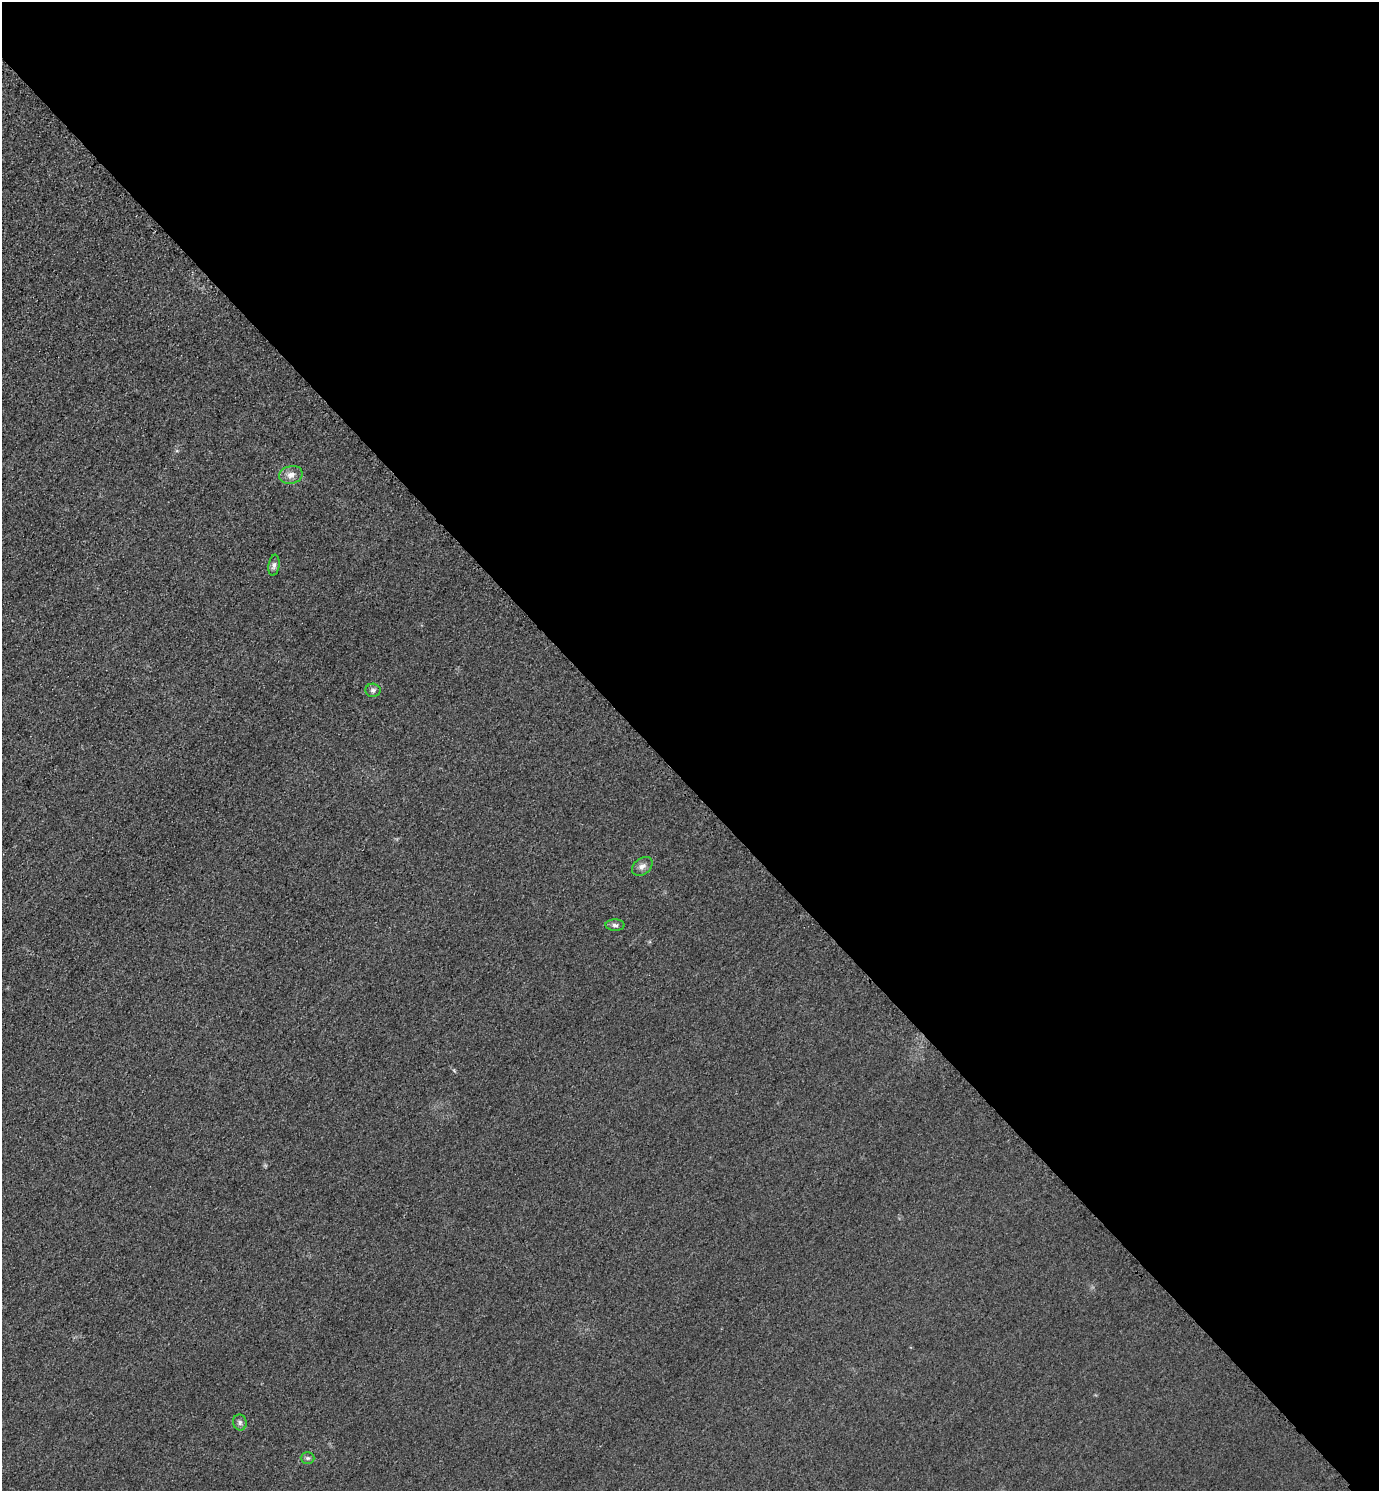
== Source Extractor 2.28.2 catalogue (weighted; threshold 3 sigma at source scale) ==
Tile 8 of 4 x 4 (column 4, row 2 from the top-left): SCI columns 4459-5835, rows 3011-4499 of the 6019 x 6019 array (HDU 1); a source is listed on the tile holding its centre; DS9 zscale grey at full resolution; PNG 1381 x 1493 px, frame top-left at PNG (2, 2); each listed source drawn as its Kron ellipse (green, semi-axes under 4 px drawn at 4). Shown black and unused: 53% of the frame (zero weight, under 3 of 4 exposures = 3% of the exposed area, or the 3 px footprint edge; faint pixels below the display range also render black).
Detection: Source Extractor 2.28.2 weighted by HDU 2 'WHT'; one run over the whole footprint, this tile lists its part. Background 0.0756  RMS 0.017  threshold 0.0773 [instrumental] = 3 sigma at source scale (4.5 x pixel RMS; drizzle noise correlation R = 1.50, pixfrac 1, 0.05/0.05 arcsec/px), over >= 5 px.
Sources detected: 7; all 7 listed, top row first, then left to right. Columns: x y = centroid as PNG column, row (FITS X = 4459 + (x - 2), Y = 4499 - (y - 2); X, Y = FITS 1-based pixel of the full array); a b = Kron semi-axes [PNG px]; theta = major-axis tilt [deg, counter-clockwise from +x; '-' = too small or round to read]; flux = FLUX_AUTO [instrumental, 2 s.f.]
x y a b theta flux
291 475 12 9 12 12
274 565 11 5 82 5.6
373 690 8 6 -5 5
642 866 11 8 37 8.7
615 925 9 5 -1 5.1
240 1422 8 7 - 5.1
308 1458 7 5 0 3.4